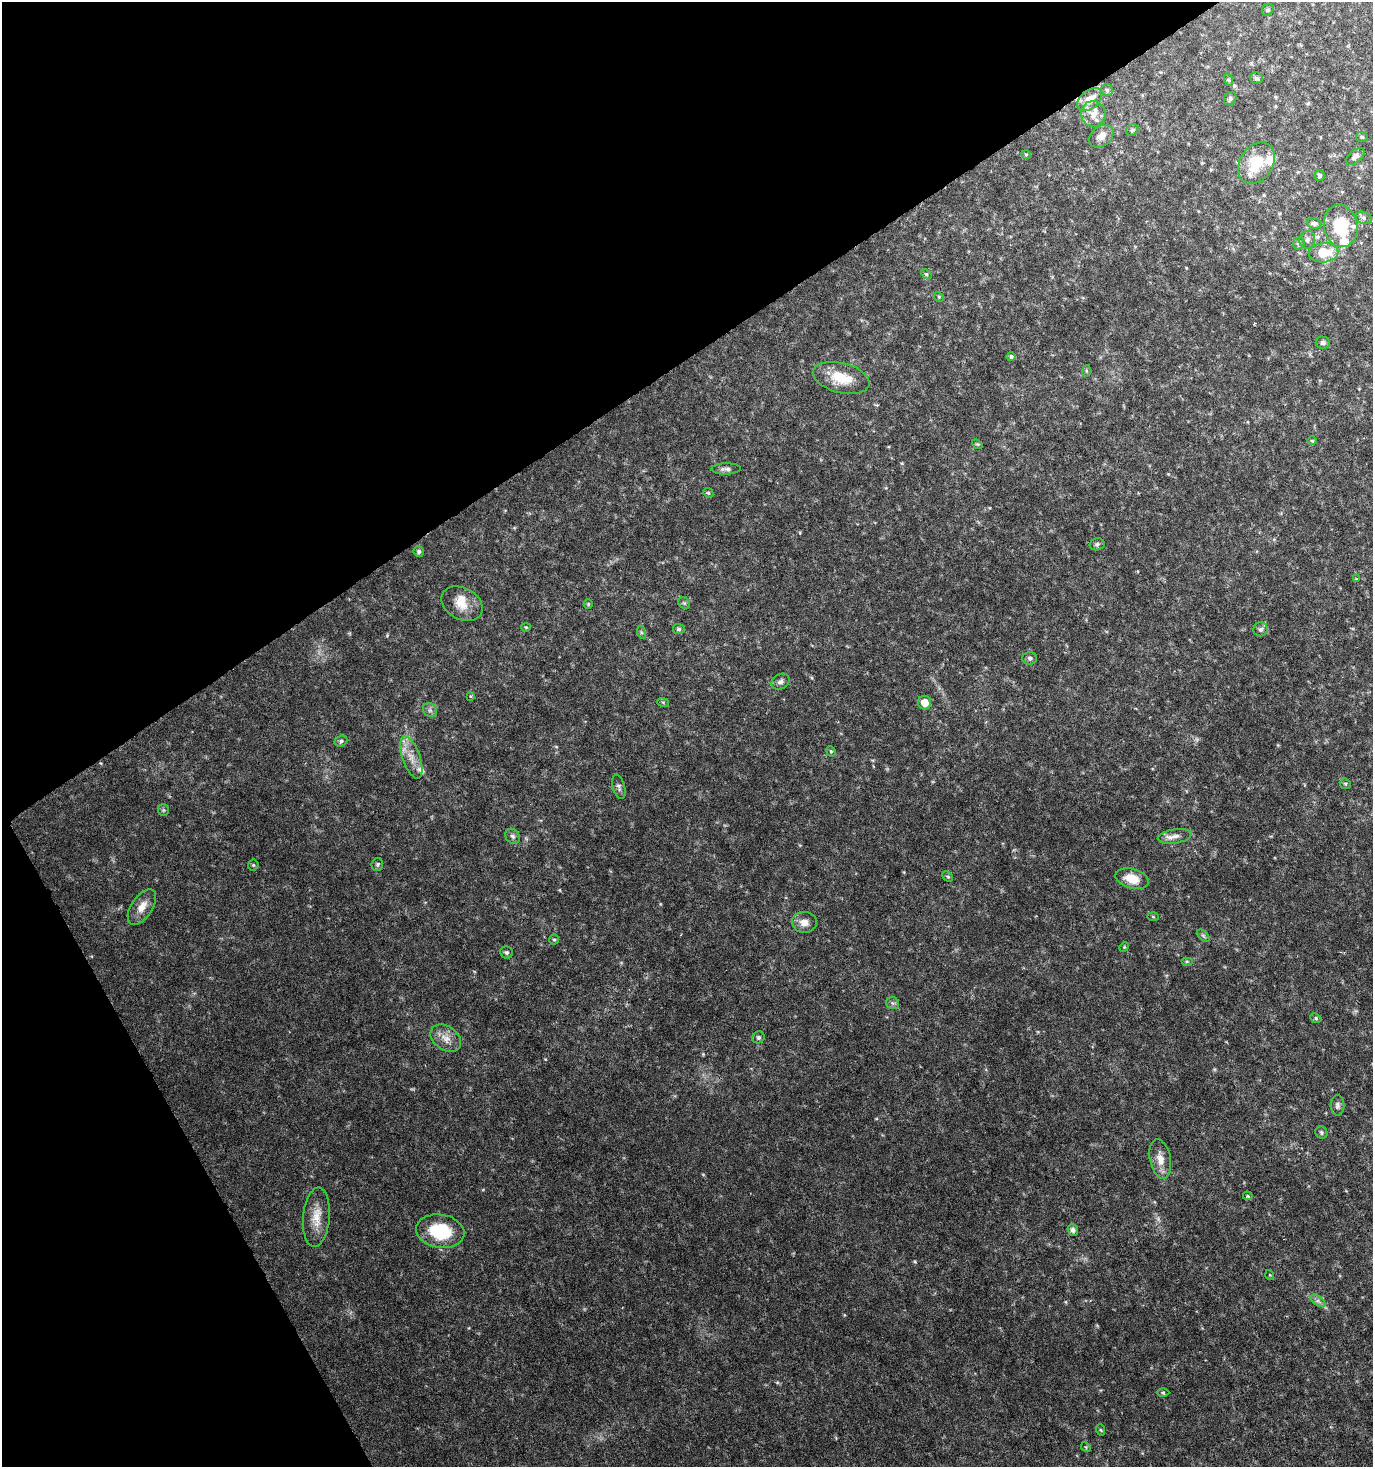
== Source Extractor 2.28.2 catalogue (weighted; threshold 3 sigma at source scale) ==
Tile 5 of 4 x 4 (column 1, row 2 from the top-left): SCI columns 176-1546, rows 2932-4396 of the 5772 x 5867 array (HDU 1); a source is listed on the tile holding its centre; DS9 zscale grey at full resolution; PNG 1375 x 1469 px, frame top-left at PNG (2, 2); each listed source drawn as its Kron ellipse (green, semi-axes under 4 px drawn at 4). Shown black and unused: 31% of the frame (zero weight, under 3 of 6 exposures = <1% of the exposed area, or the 3 px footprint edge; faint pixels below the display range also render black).
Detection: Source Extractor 2.28.2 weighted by HDU 2 'WHT'; one run over the whole footprint, this tile lists its part. Background 0.0202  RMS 0.002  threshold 0.00831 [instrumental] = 3 sigma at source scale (4.09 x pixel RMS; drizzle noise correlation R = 1.36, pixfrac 0.8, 0.0396/0.0396 arcsec/px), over >= 5 px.
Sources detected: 91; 2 cosmic-ray / hot-pixel residue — neither listed nor drawn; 7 inside a brighter listed object's ellipse — not listed separately; the other 82 listed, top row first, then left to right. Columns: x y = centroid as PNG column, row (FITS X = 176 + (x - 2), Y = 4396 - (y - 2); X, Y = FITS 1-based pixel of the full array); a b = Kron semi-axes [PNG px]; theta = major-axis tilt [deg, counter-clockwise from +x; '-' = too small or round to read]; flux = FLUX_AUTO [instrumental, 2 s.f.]
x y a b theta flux
1268 10 6 5 - 0.36
1256 78 6 5 - 0.41
1229 80 6 4 -71 0.26
1107 90 6 6 - 0.43
1230 99 7 6 - 0.51
1090 100 14 9 40 2.2
1093 114 13 12 - 2.1
1132 130 6 5 - 0.35
1101 136 13 10 38 1.7
1362 137 6 5 - 0.29
1026 155 5 4 - 0.22
1355 156 11 6 40 0.62
1256 163 22 16 58 5.6
1320 176 5 5 - 0.37
1364 218 8 6 -18 0.48
1314 223 7 5 -8 0.64
1341 226 21 16 -79 7.7
1307 240 9 7 71 0.64
1299 243 6 5 - 0.4
1323 253 15 9 4 4.7
926 274 6 4 -43 0.25
939 297 5 4 - 0.2
1323 342 7 6 - 0.46
1011 357 4 4 - 0.34
1086 371 6 4 73 0.24
841 378 29 15 -14 5.1
1312 441 4 4 - 0.19
977 444 6 4 -41 0.21
726 469 15 5 1 0.73
708 493 5 4 - 0.23
1097 544 7 6 - 0.43
419 551 5 5 - 0.42
1356 579 4 3 - 0.18
684 603 6 5 - 0.33
462 604 22 15 -29 3.1
588 604 5 4 - 0.21
526 627 4 4 - 0.18
679 629 6 5 - 0.39
1260 629 7 7 - 0.56
641 632 6 4 -72 0.28
1030 658 7 6 - 0.46
780 682 9 7 33 0.67
470 696 4 3 - 0.19
663 702 6 4 -19 0.22
924 703 7 6 - 1.9
430 710 7 6 - 0.54
341 741 6 5 - 0.38
831 751 5 4 - 0.26
411 758 22 9 -70 2.5
1345 784 6 5 - 0.31
619 787 12 6 -73 0.57
163 810 6 5 - 0.27
513 836 8 6 -52 0.51
1175 836 17 7 9 1.3
377 864 6 5 - 0.33
253 865 5 5 - 0.24
948 876 6 5 - 0.29
1132 879 17 9 -15 3.5
142 907 20 10 56 2.2
1153 917 6 4 -2 0.19
804 922 12 10 -3 1.5
1203 936 7 4 -45 0.38
554 940 5 4 - 0.26
1124 947 5 4 - 0.18
507 952 6 6 - 0.4
1187 961 6 4 0 0.24
893 1003 7 6 - 0.43
1316 1018 6 4 -24 0.29
758 1037 6 6 - 0.41
446 1038 17 11 -35 2
1337 1105 10 7 89 0.64
1321 1132 6 5 - 0.38
1160 1159 20 10 -78 2.2
1248 1196 5 4 - 0.36
316 1217 30 13 85 3.3
1073 1230 6 5 - 0.73
440 1231 24 16 -9 9
1270 1275 5 3 - 0.15
1318 1301 8 4 -37 0.55
1163 1392 6 4 -1 0.25
1101 1430 6 3 -70 0.21
1086 1447 5 4 - 0.23
Unlisted compact peaks at least as high as the median listed source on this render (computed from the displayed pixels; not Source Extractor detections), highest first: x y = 915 1262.